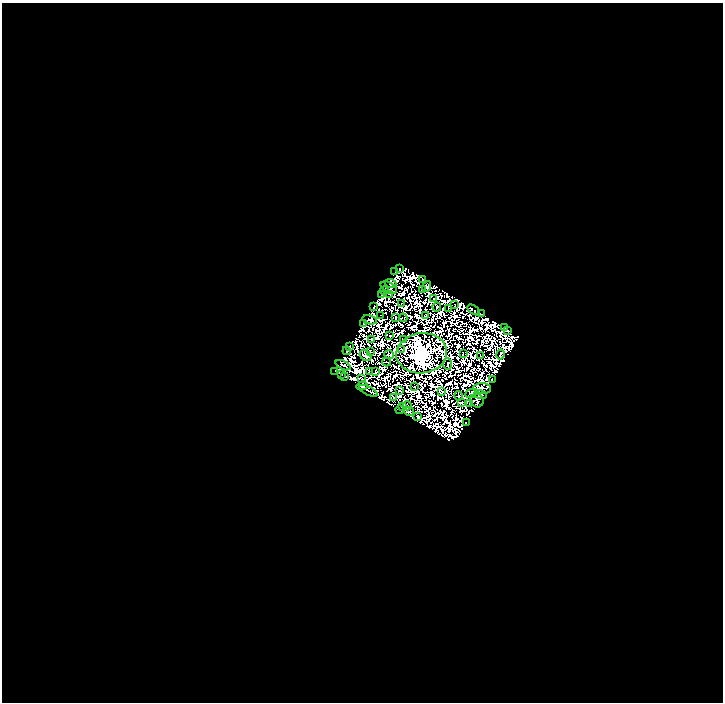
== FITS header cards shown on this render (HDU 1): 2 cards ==
NAXIS1  =                  721
NAXIS2  =                  700

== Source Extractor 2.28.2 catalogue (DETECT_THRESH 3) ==
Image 721 x 700 px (HDU 1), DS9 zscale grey, 1 PNG px = 1 image px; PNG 725 x 704 px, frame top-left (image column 1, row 700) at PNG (2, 3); each listed source drawn as its Kron ellipse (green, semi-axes under 4 px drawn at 4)
Background 0.0388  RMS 2.8e-06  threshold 8.44e-06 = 3 sigma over >= 5 px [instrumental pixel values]
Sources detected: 180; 112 with non-positive FLUX_AUTO (blend fragments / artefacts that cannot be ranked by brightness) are neither listed nor drawn; the other 68 listed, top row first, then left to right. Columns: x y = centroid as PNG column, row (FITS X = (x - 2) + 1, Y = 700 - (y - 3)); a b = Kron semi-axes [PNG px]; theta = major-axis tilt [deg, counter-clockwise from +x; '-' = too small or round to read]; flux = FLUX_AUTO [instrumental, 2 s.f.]
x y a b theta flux
400 269 4 2 - 0.42
395 271 2 2 - 0.23
423 279 3 2 - 0.61
391 283 6 4 -17 1.5
427 287 6 4 63 1.6
389 288 9 5 -30 2.9
423 290 3 2 - 0.65
384 291 4 3 - 0.91
381 294 2 2 - 0.63
389 294 2 2 - 0.09
434 299 2 2 - 0.018
402 303 3 2 - 0.19
455 305 2 2 - 0.26
374 307 4 3 - 0.78
437 307 4 2 - 0.077
449 308 3 2 - 0.042
474 310 7 3 -33 2.2
482 314 3 2 - 0.71
380 315 2 2 - 0.17
425 316 3 2 - 0.42
395 318 4 3 - 0.079
403 318 4 2 - 0.13
369 320 7 4 -12 0.72
364 324 4 2 - 1.3
505 328 3 2 - 0.47
508 330 3 2 - 0.55
390 336 3 2 - 0.24
403 339 2 2 - 0.31
372 340 4 3 - 0.19
349 346 4 3 - 0.79
402 349 2 2 - 0.12
347 351 4 2 - 0.55
370 352 3 2 - 0.64
422 353 25 20 6 830
463 354 2 2 - 0.7
365 355 6 5 - 2.1
389 355 5 3 - 0.48
481 355 3 2 - 0.022
500 355 5 2 - 0.51
387 362 4 2 - 0.15
447 364 6 2 -84 0.07
343 365 8 3 -25 0.17
335 371 2 2 - 0.27
369 371 2 2 - 0.91
376 372 3 2 - 0.28
342 375 2 2 - 0.084
345 376 3 2 - 0.75
362 379 2 2 - 0.48
492 379 2 2 - 0.38
362 386 6 4 12 0.92
414 387 2 2 - 0.37
482 388 9 5 -2 2.3
368 391 10 3 -26 2.3
399 391 3 2 - 0.37
441 392 3 3 - 0.5
471 393 6 4 22 0.84
481 394 6 2 -20 0.29
459 396 5 2 - 0.49
393 397 3 2 - 0.08
477 400 7 6 - 0.98
461 403 4 3 - 0.28
470 404 2 2 - 0.38
408 406 4 2 - 0.23
403 407 4 3 - 0.91
400 410 4 3 - 0.81
409 411 5 2 - 1.2
418 417 3 2 - 0.87
466 423 2 2 - 0.53
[112 non-positive-flux detections neither listed nor drawn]